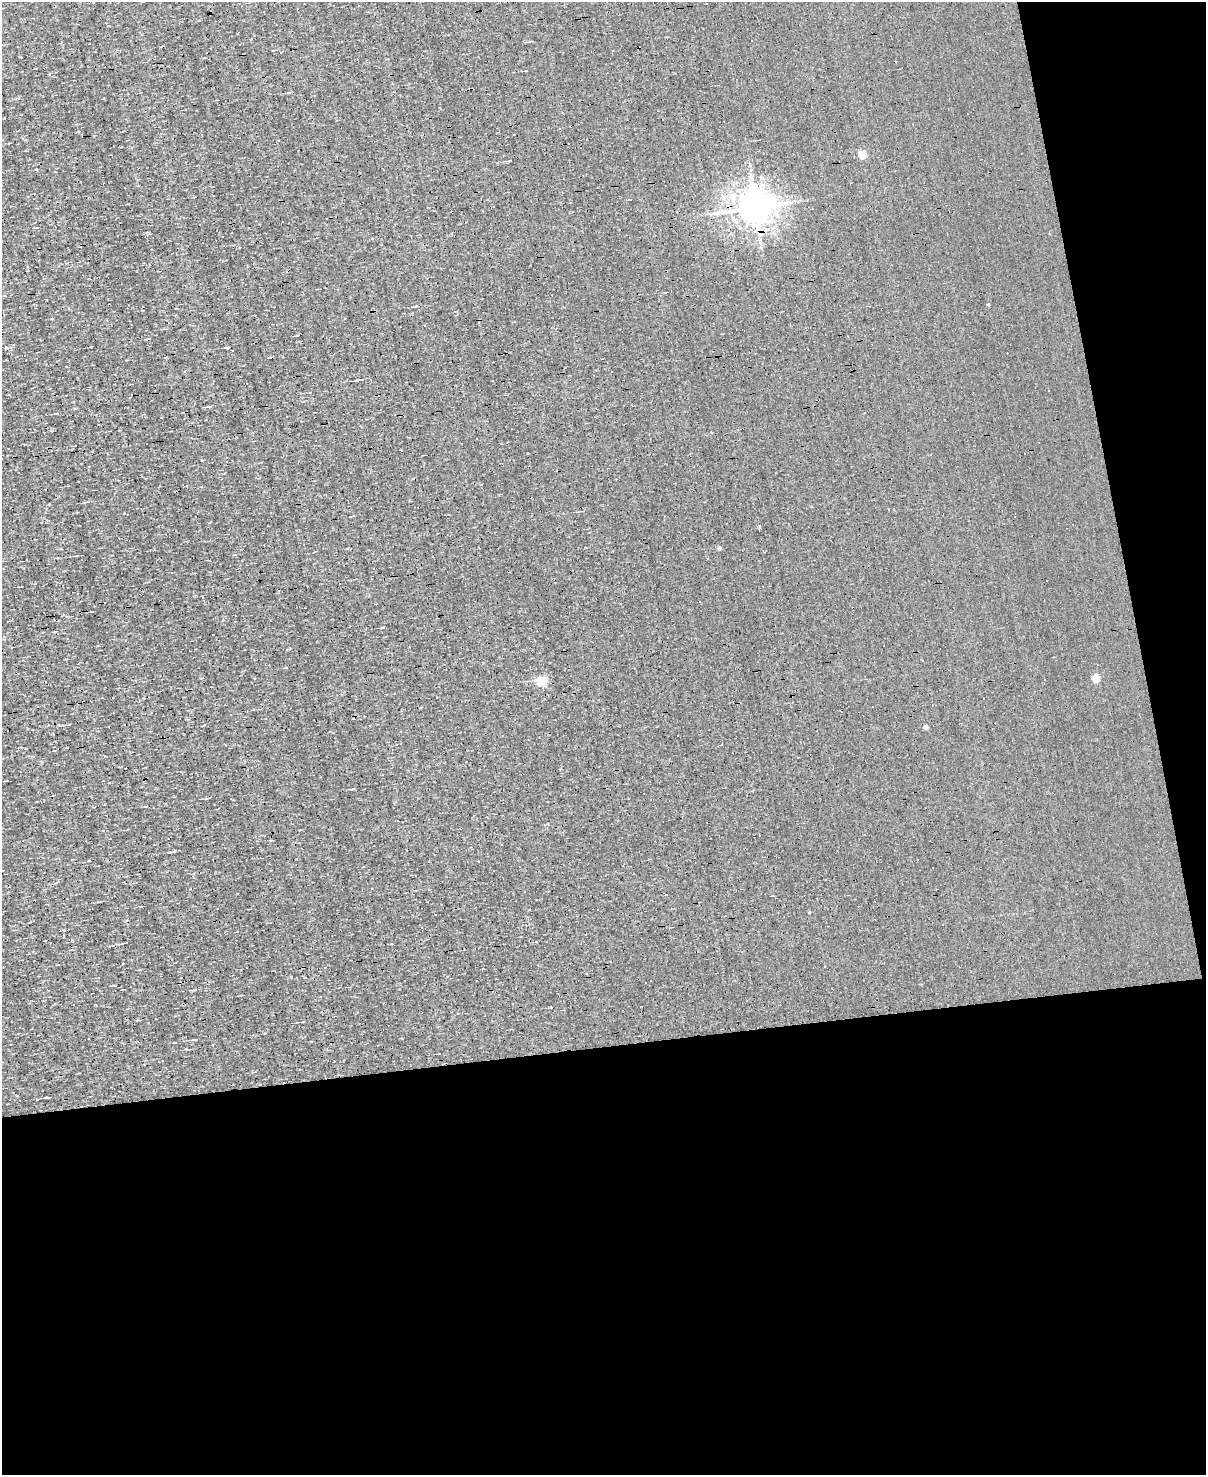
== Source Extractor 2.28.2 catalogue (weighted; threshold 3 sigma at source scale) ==
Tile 12 of 4 x 3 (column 4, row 3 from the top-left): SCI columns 3611-4814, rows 140-1612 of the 4814 x 4810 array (HDU 1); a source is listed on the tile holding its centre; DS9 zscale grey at full resolution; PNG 1208 x 1477 px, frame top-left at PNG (2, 2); no overlay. Shown black and unused: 34% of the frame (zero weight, under 3 of 4 exposures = <1% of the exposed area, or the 3 px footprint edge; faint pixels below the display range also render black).
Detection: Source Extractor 2.28.2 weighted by HDU 2 'WHT'; one run over the whole footprint, this tile lists its part. Background -5.64e-04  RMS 0.04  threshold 0.181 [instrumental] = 3 sigma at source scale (4.5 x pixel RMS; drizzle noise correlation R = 1.50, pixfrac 1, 0.05/0.05 arcsec/px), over >= 5 px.
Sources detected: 26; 8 cosmic-ray / hot-pixel residue — not listed; the other 18 listed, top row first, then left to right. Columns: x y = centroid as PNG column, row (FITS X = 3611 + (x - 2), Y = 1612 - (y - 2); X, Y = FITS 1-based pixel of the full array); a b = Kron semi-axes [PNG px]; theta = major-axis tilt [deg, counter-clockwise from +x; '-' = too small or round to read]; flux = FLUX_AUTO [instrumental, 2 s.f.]
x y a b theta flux
862 154 4 4 - 130
511 161 3 3 - 89
755 207 9 8 - 7500
732 235 4 4 - 5.5
988 304 3 3 - 9.9
227 347 4 3 - 5.3
360 380 15 2 3 7.6
759 526 5 3 - 6.3
719 548 4 4 - 7.5
1096 678 5 4 - 85
1044 679 2 2 - 2.6
542 680 5 5 - 230
925 726 4 4 - 21
353 789 5 3 - 3.3
825 966 3 2 - 3.9
405 995 3 2 - 4.2
195 1039 6 3 9 3.9
48 1097 6 2 5 4.9
Overlapping masked pixels (flux is a lower limit): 1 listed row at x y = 755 207
Unlisted compact peaks at least as high as the median listed source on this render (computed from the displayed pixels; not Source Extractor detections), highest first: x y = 809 912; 149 233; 416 306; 174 851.